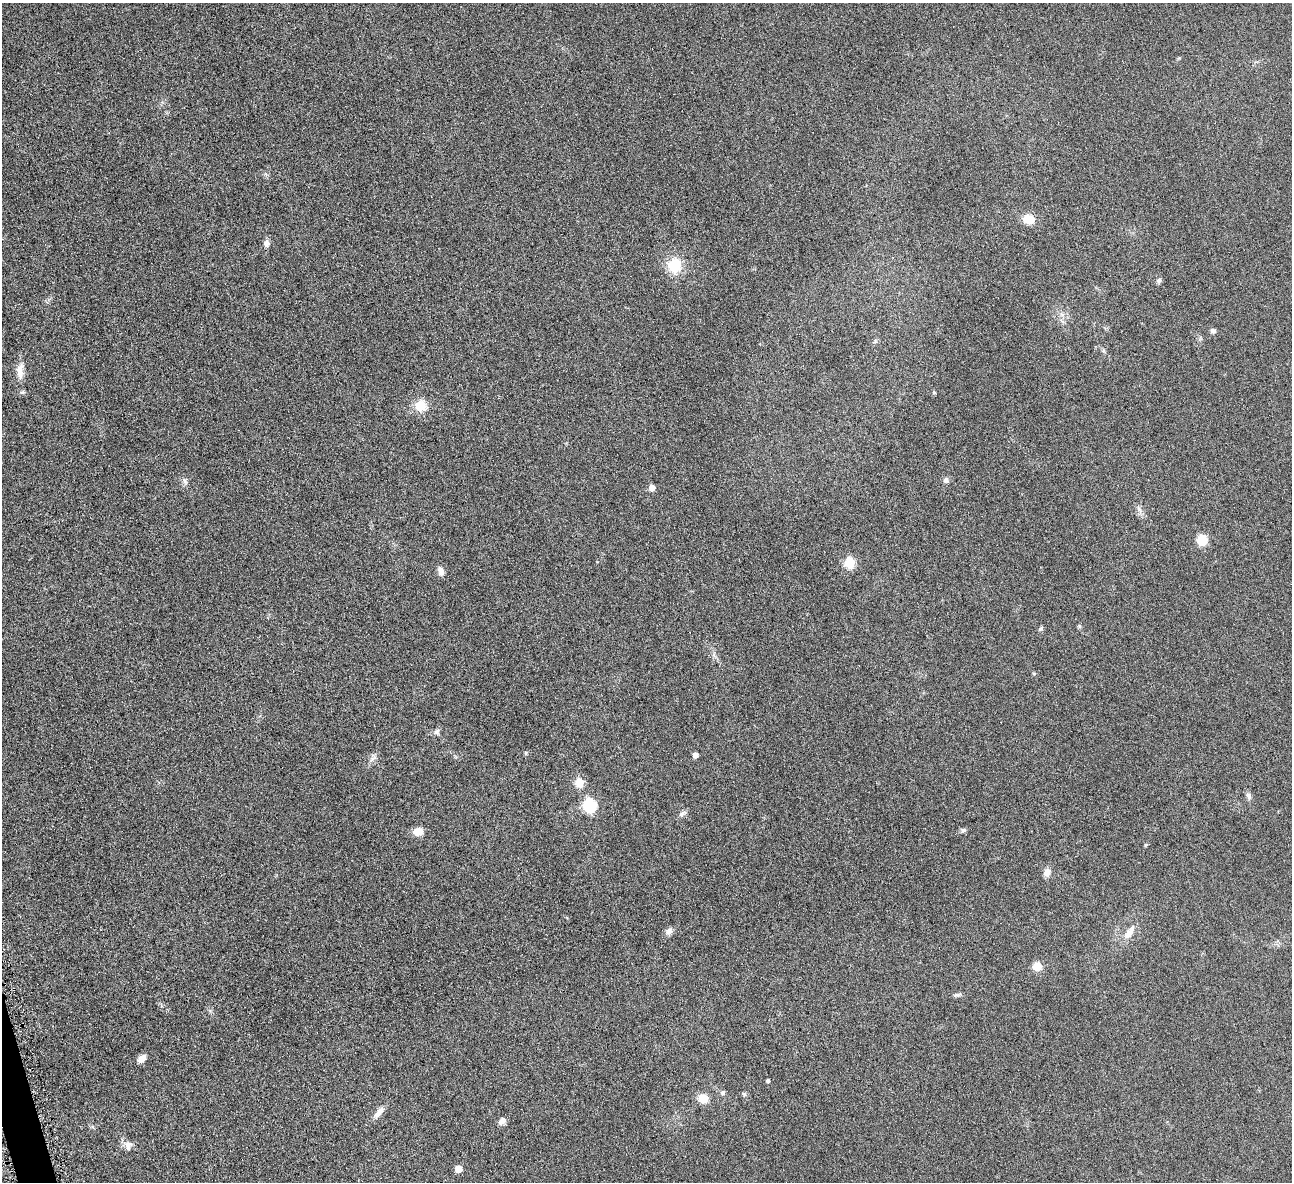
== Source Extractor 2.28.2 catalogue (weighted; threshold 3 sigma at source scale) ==
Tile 7 of 4 x 4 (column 3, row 2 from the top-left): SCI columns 2587-3876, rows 2518-3697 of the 5171 x 5154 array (HDU 1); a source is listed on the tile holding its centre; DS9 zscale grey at full resolution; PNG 1294 x 1184 px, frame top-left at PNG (2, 3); no overlay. Shown black and unused: <1% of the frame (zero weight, under 4 of 8 exposures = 1% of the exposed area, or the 3 px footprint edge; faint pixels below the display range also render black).
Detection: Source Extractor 2.28.2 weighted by HDU 2 'WHT'; one run over the whole footprint, this tile lists its part. Background 0.0978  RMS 0.0094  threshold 0.0383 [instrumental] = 3 sigma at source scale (4.09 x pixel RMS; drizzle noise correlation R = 1.36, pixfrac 0.8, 0.05/0.05 arcsec/px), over >= 5 px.
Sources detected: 38; all 38 listed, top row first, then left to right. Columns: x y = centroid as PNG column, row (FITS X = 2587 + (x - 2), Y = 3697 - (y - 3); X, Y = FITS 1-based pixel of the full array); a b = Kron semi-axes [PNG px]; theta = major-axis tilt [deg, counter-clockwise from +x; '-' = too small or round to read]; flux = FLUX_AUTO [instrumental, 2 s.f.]
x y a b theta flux
1029 219 11 8 -11 14
267 243 8 7 - 3.5
674 265 17 15 76 22
1159 280 6 6 - 2
1213 331 6 6 - 2.3
20 371 21 9 88 8.2
421 406 12 11 - 14
946 480 8 7 - 2.5
185 481 9 5 -67 2.2
652 488 5 5 - 7
1202 540 9 8 - 17
850 563 6 5 - 50
441 571 11 7 -75 4.4
1079 626 5 4 - 1.2
1041 628 7 4 41 1.4
437 732 8 7 - 2.3
526 753 5 4 - 0.98
695 755 5 4 - 5
579 783 6 5 - 25
1249 795 8 6 -70 2.7
590 805 6 6 - 100
682 814 8 5 28 2.4
963 830 8 5 16 1.8
418 832 11 8 -1 8.3
1047 872 10 8 77 4.9
669 931 11 8 46 3.2
1129 933 17 10 52 7.9
1037 966 5 5 - 27
957 995 12 3 10 2
142 1059 9 6 44 5.7
768 1080 4 4 - 1.7
723 1092 5 5 - 2.2
744 1094 6 5 - 1.4
703 1098 9 8 - 13
379 1112 18 7 51 6
502 1121 10 7 46 4.1
128 1146 12 9 77 4.4
458 1169 5 5 - 14